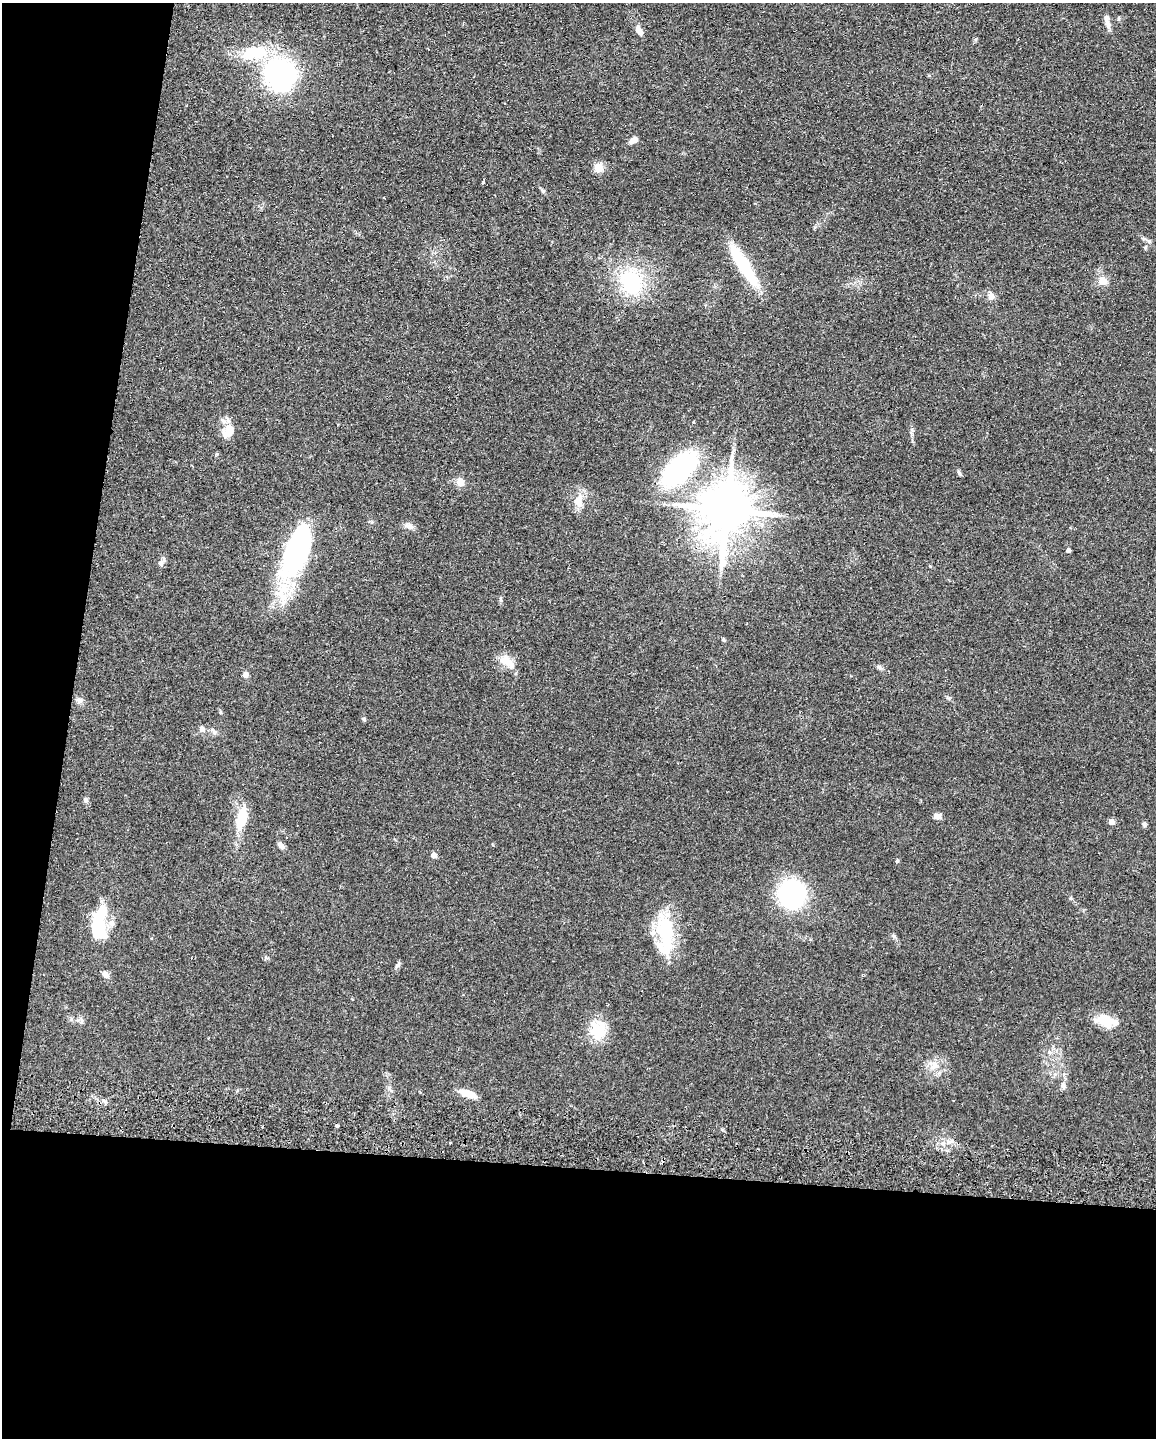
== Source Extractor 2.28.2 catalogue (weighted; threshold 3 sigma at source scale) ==
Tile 9 of 4 x 3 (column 1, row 3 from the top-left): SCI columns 9-1162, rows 166-1601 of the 4634 x 4751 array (HDU 1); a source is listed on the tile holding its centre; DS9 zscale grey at full resolution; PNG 1158 x 1440 px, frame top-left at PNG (2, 3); no overlay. Shown black and unused: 25% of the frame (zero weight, under 2 of 3 exposures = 3% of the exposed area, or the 3 px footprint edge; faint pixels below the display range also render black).
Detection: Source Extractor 2.28.2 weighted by HDU 2 'WHT'; one run over the whole footprint, this tile lists its part. Background 0.122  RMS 0.0096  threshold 0.0434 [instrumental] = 3 sigma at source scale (4.5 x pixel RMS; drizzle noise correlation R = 1.50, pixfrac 1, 0.05/0.05 arcsec/px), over >= 5 px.
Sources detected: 68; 5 inside a brighter object's white glare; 2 cosmic-ray / hot-pixel residue — not listed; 6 inside a brighter listed object's ellipse — not listed separately; the other 55 listed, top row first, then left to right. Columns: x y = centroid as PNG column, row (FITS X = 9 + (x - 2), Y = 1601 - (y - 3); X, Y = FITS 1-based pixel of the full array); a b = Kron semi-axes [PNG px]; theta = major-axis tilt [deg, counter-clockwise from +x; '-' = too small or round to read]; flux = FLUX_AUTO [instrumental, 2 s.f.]
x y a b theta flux
1108 25 11 7 -78 4.7
639 30 13 6 -63 6.3
280 75 35 33 -82 140
633 140 9 6 35 6.3
598 168 12 10 58 7.9
483 183 4 3 - 1.4
543 191 6 4 -46 1.5
1149 242 6 5 - 2
1145 247 5 4 - 1.3
743 265 55 12 -58 53
1102 281 12 11 - 7.6
631 282 30 25 -63 68
991 296 6 6 - 7.4
229 429 18 13 -84 12
679 469 33 16 45 160
959 472 10 3 -65 1.6
460 482 10 9 - 6.9
578 501 19 11 82 11
727 510 15 12 79 5500
408 525 9 6 6 3.4
294 550 57 23 79 160
1068 550 5 4 - 3.1
161 562 13 6 52 3.3
930 566 4 4 - 0.79
501 599 7 3 -71 1.4
723 640 5 4 - 1.4
507 662 24 11 -34 13
879 667 9 4 -36 2.1
245 675 6 5 - 4.5
79 700 10 7 -9 3.5
364 719 7 4 -29 1.4
202 729 9 6 -70 3
86 800 7 6 - 2.3
937 816 8 6 -3 5
241 818 29 11 76 26
1111 822 5 5 - 5.8
1144 824 6 5 - 2.2
281 846 10 6 -43 3.2
434 855 5 5 - 6.2
897 861 5 4 - 1.3
792 894 22 20 -79 140
112 923 10 8 -72 5.4
97 929 18 11 -81 55
666 932 44 18 -77 55
894 936 8 4 -45 1.8
398 965 9 5 45 2.2
106 975 9 7 -46 3.9
81 1021 7 4 88 1.9
1104 1021 25 14 -49 16
598 1030 26 21 -85 26
934 1066 12 10 23 8.6
1063 1086 9 6 -73 3.3
467 1094 19 7 -19 12
337 1126 3 3 - 1.6
450 1143 3 2 - 0.76
Unlisted compact peaks at least as high as the median listed source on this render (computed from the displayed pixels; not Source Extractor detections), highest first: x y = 217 454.